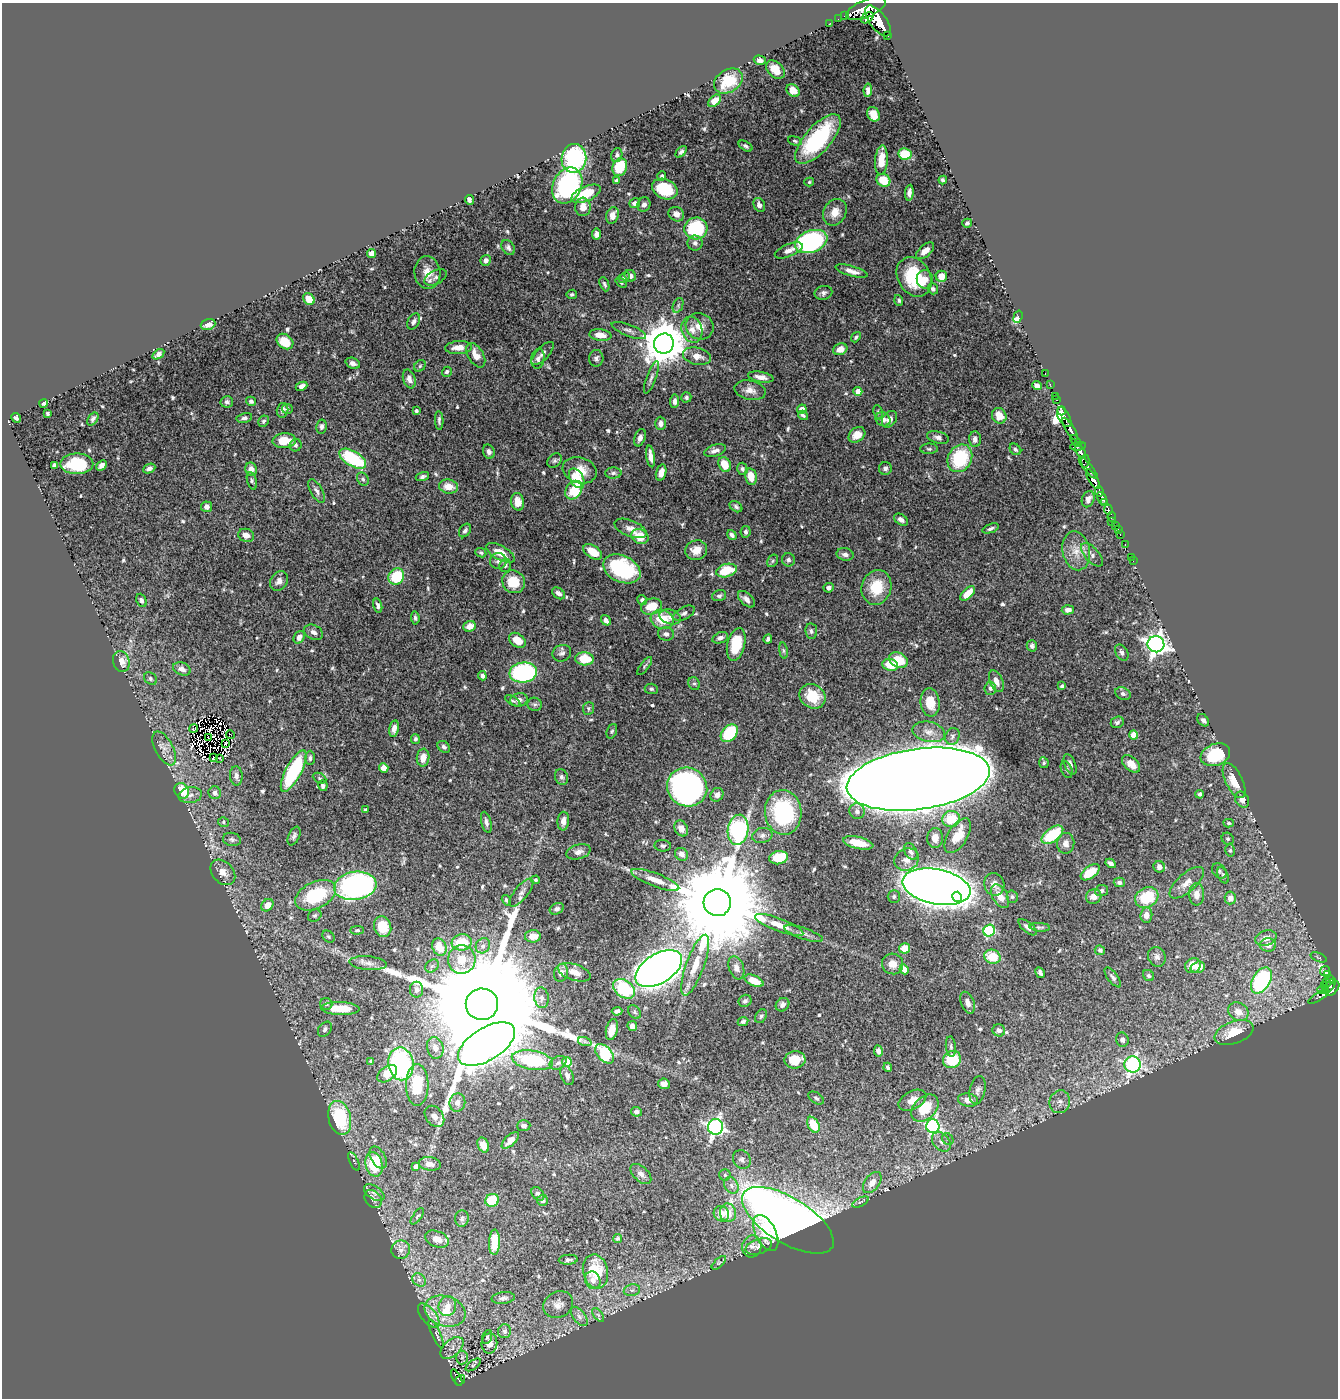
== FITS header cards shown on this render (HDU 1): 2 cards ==
NAXIS1  =                 1336
NAXIS2  =                 1396

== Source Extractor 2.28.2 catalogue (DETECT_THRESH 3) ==
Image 1336 x 1396 px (HDU 1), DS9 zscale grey, 1 PNG px = 1 image px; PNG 1340 x 1400 px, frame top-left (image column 1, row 1396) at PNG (2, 3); each listed source drawn as its Kron ellipse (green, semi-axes under 4 px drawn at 4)
Background 0.702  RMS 0.013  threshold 0.0392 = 3 sigma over >= 5 px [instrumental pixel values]
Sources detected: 628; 3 with non-positive FLUX_AUTO (blend fragments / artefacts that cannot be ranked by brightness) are neither listed nor drawn; of the other 625, the 500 brightest by FLUX_AUTO listed and drawn (125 fainter detections omitted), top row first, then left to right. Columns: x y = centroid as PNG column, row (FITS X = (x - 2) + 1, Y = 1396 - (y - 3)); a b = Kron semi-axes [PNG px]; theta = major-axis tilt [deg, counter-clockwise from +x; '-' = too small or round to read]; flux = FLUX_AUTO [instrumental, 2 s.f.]
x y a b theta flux
866 9 21 8 22 3700
844 16 2 2 - 9.8
867 18 7 4 36 600
838 19 2 2 - 5.8
878 21 18 8 -53 3400
830 23 2 2 - 6.8
887 35 3 3 - 99
760 60 6 4 -17 3.2
775 70 11 7 -45 12
728 81 15 11 34 24
793 90 7 5 -42 12
868 90 6 4 81 3.5
715 101 7 5 44 8.4
873 114 8 6 -64 12
818 139 31 13 48 80
795 141 7 4 -16 1.7
746 146 7 4 -31 2
681 152 7 4 48 2.2
905 154 6 5 - 24
617 155 7 5 73 1.9
574 158 14 12 80 81
881 160 15 6 85 17
620 167 9 7 70 24
662 176 5 4 - 1.8
883 180 7 6 - 20
943 180 4 3 - 1.6
617 181 4 3 - 2.1
809 182 5 4 - 1.4
567 186 19 14 64 140
665 189 13 9 -25 37
909 193 8 4 84 4.8
586 194 15 7 24 23
469 200 5 3 - 2.9
635 203 5 5 - 3.9
644 204 7 6 - 3.1
759 205 7 5 -66 4.4
583 207 9 7 -88 8.5
835 212 14 11 59 10
676 214 8 7 - 6
612 215 8 6 72 9
967 223 5 4 - 1.8
696 228 11 11 - 69
596 234 5 4 - 4.6
811 242 17 11 21 170
695 243 7 7 - 3.5
508 247 8 6 -58 2.5
789 250 15 6 22 5.7
925 251 11 6 40 8.2
372 254 4 4 - 6.2
486 260 5 5 - 3.4
851 271 16 5 -17 5.7
427 273 16 13 -84 13
630 276 6 5 - 3.8
941 276 6 5 - 12
435 277 12 6 27 3.8
624 277 6 4 45 1.6
914 277 21 16 -60 54
925 279 9 8 - 6
621 283 6 4 -39 1.5
604 284 7 4 -68 1.9
933 289 6 5 - 2.5
823 293 9 7 12 3.2
572 294 5 4 - 1.8
309 299 6 5 - 12
899 300 5 4 - 1.5
678 305 8 5 67 1.9
1018 317 6 3 70 25
414 321 8 5 62 3.1
208 324 7 5 19 7.4
700 326 14 13 - 11
629 330 18 6 -21 4.1
692 330 13 10 -73 9.2
600 335 11 6 -6 9.5
856 337 5 4 - 1.8
285 342 9 7 -37 16
664 344 10 10 - 3300
459 347 13 6 4 9.8
840 349 7 5 21 8.9
158 354 6 4 34 4.1
543 354 14 6 47 4.1
476 355 13 7 -59 9.6
697 356 14 8 -12 8.1
596 358 8 7 - 2.8
538 359 10 6 80 4.3
353 363 7 5 -22 3.6
420 366 6 5 - 1.6
447 372 5 4 - 2.2
1045 374 3 2 - 19
651 377 17 4 70 3.2
761 377 13 5 -10 6.3
409 379 10 6 -72 5.2
1050 384 2 2 - 11
301 386 6 4 25 4.3
1037 386 5 4 - 4.2
750 390 16 9 -12 7.5
858 391 4 4 - 13
1055 396 2 2 - 12
686 397 5 5 - 1.9
1057 400 3 3 - 32
251 401 5 4 - 2.1
675 401 7 4 85 3.5
227 402 6 6 - 2.3
44 403 4 4 - 2.6
287 409 5 5 - 1.8
802 409 5 4 - 4.6
283 410 7 5 76 3.7
416 411 4 3 - 2
1061 411 4 3 - 77
878 412 7 4 -81 1.5
47 414 4 3 - 1.9
803 415 5 3 - 1.9
999 416 8 7 - 13
1064 417 11 5 -61 1200
16 418 5 4 - 2.3
244 418 8 4 12 2.5
93 419 7 4 57 2.2
883 419 7 6 - 4.2
890 419 9 6 54 4.7
439 420 9 3 -88 2.1
264 421 6 5 - 1.8
660 423 6 5 - 4.4
321 427 7 5 79 2.7
1070 429 13 3 -59 1200
857 435 9 7 39 8.4
938 437 11 6 -15 3.5
640 438 9 5 72 3.9
975 439 8 6 -86 4.1
284 441 11 7 4 18
1076 441 7 3 -51 93
296 445 6 6 - 2
1078 446 8 4 8 91
929 449 8 5 -1 1.6
1015 449 6 5 - 2
715 450 11 5 17 4.2
1081 451 8 4 -57 570
489 452 7 5 -70 3.2
651 456 11 4 -81 6.7
960 458 14 11 59 58
353 459 15 7 -31 60
555 460 8 6 45 2.1
1085 461 6 4 -87 390
77 464 16 10 0 39
725 464 8 6 -63 16
55 465 4 4 - 3.3
102 465 6 4 44 4.1
885 468 6 6 - 2.3
1088 468 14 4 -50 500
149 469 6 4 25 3.4
251 469 7 6 - 7.2
742 469 6 5 - 2.1
580 470 17 12 -16 15
613 473 8 5 1 2.4
661 473 8 5 73 6.5
422 476 7 4 19 2.1
751 477 8 5 -79 11
577 478 10 6 -60 27
363 479 7 5 -57 1.9
1093 479 11 4 -60 1600
252 481 9 4 -74 2
448 487 9 7 -10 11
574 490 10 7 55 26
316 491 13 6 -61 3.6
1099 491 5 3 - 350
1102 498 7 4 -60 830
1088 499 8 6 67 4.7
518 502 9 6 -81 9.6
1105 503 3 3 - 260
207 507 5 5 - 3.5
736 507 7 5 -35 2.1
1108 509 5 3 - 140
1112 517 5 3 - 78
901 520 8 5 -33 3.5
1112 522 2 2 - 14
1116 526 3 3 - 40
630 528 17 8 -21 6.3
990 528 9 4 20 2.1
1118 529 3 2 - 22
465 530 7 5 54 2.3
746 532 6 5 - 2.2
246 535 8 6 -17 5.4
732 535 5 4 - 2.5
1120 535 3 2 - 18
640 536 9 7 -29 20
1125 545 3 2 - 16
696 550 11 10 - 11
1076 551 20 13 -78 14
593 552 10 6 -34 14
481 553 5 4 - 1.6
500 553 16 7 -29 13
845 554 9 6 -10 3.8
1092 555 14 7 -48 4
1131 557 2 2 - 5.3
788 560 6 6 - 2.5
498 561 8 8 - 3.4
773 561 7 5 60 1.5
1133 561 2 2 - 7.4
505 565 7 6 - 2.3
622 569 19 13 -25 76
726 570 11 6 15 33
396 577 8 7 - 34
279 581 10 8 57 4.6
514 582 12 11 - 22
876 587 17 14 73 26
829 588 5 5 - 3.4
558 593 7 5 -36 3.6
968 594 9 5 46 13
719 596 7 5 19 2.3
746 599 10 6 -44 5
141 600 7 5 -66 2.5
642 600 5 4 - 2.7
378 606 7 4 -74 2.6
652 606 11 8 17 17
1068 610 6 4 3 5.1
684 613 12 6 28 3.1
670 617 11 7 -17 4.8
415 618 7 4 -84 1.7
662 619 12 9 -19 21
606 620 5 4 - 3.3
470 626 6 5 - 7.8
811 631 8 6 -82 2.3
314 632 10 7 -27 4.1
666 634 8 6 -8 2.9
299 637 7 5 57 4.8
720 638 8 5 19 3.2
768 639 4 4 - 2.1
517 640 9 6 -36 12
736 644 17 8 76 32
1156 644 8 8 - 520
1032 646 6 5 - 2.2
783 651 8 4 -81 1.6
562 653 9 8 - 3.4
1122 653 9 6 -58 2.7
584 659 9 6 -5 25
898 660 10 7 -24 23
121 661 10 8 -74 8.5
890 665 8 6 -14 23
645 666 11 3 53 1.5
182 669 9 6 -20 4.2
523 672 14 10 7 130
482 676 5 4 - 3.4
150 679 7 5 -47 1.7
996 681 11 6 -67 6.8
694 684 7 5 -65 2
1062 686 4 3 - 1.9
990 688 6 6 - 2.8
651 689 6 5 - 1.8
1123 694 8 6 -28 2.9
812 696 14 11 -32 26
519 700 9 6 14 4.1
513 701 8 4 -31 1.5
930 702 14 9 -84 16
535 704 7 6 - 2
588 708 6 5 - 1.7
1203 720 7 5 -49 2.4
1117 722 7 5 22 2.2
394 728 8 4 78 5.1
194 729 4 2 - 1.7
612 731 7 5 69 1.5
929 732 16 10 -12 8.1
729 733 10 7 48 41
231 735 4 3 - 2.8
1134 735 4 4 - 16
952 736 9 7 65 2.9
208 738 4 2 - 2.5
415 739 5 4 - 2.2
225 743 4 2 - 1.5
444 747 7 5 -40 2.5
164 748 19 9 -62 8.1
1215 755 15 10 21 47
214 757 3 2 - 1.8
219 758 2 2 - 4.3
310 758 7 5 89 2.3
423 758 9 6 82 9.5
1044 763 5 5 - 1.6
1070 764 11 5 -69 4.1
1131 764 11 6 -44 8
384 768 5 4 - 6.9
1067 769 9 5 -69 2.1
294 771 23 8 62 81
236 776 9 6 -86 3.3
561 777 8 6 -66 3
319 778 7 5 -26 1.6
918 779 72 30 8 9600
1234 781 19 8 -64 14
323 786 5 4 - 3
687 787 20 19 - 340
182 791 8 7 - 22
215 793 6 6 - 4.1
1200 794 4 3 - 2.1
190 795 12 8 10 5
717 795 7 6 - 4.5
1242 800 8 6 -59 4.2
365 810 3 3 - 2.2
857 811 8 7 - 3.7
783 812 22 18 -84 91
951 819 9 8 - 23
563 821 9 6 86 5.3
223 822 5 4 - 1.6
486 822 11 5 -75 3.4
1229 823 5 4 - 1.5
681 828 8 6 -62 6.7
738 830 15 10 80 130
762 835 10 7 14 3.7
958 835 20 10 59 18
1052 835 12 7 37 44
294 836 10 5 64 2.5
935 838 10 8 -89 7.3
232 839 9 6 -14 2.8
1228 839 6 5 - 1.7
858 843 15 6 -12 17
1066 843 10 8 84 5.4
663 846 8 5 -6 2.2
1230 850 6 5 - 1.6
911 851 9 6 -61 3.2
579 852 12 7 16 4.9
681 854 7 6 - 5.8
779 858 9 6 12 34
907 859 13 11 28 7.5
1111 863 5 3 - 2.6
1159 867 6 5 - 3.7
1219 871 8 6 -50 2.3
223 872 14 10 -47 8
1090 872 11 6 36 21
1223 875 9 5 -66 2.1
535 880 4 4 - 1.8
655 880 25 6 -21 11
1119 882 5 5 - 2.4
1187 883 21 9 42 9.7
994 884 11 10 - 6.8
355 886 21 14 9 270
936 887 34 17 -11 2700
1102 891 6 5 - 3
521 893 17 6 51 5.2
1197 894 11 7 89 6.9
316 895 22 13 26 61
1000 896 13 7 -59 9.7
894 897 6 6 - 2.1
957 897 5 5 - 110
1012 897 6 5 - 1.7
1094 897 8 7 - 6.6
1147 897 12 10 29 38
1230 898 6 5 - 6.4
506 900 5 3 - 1.9
717 903 13 13 - 29000
267 905 7 5 49 6.9
557 909 7 5 26 2.7
1146 915 7 6 - 5.8
315 916 7 5 33 1.9
779 925 25 6 -20 12
383 927 10 8 -70 18
1028 927 11 5 -41 3.7
1040 927 10 4 -5 1.7
357 930 6 4 1 1.7
989 931 6 5 - 81
804 934 20 5 -18 4.4
533 936 8 6 1 11
328 937 7 5 -45 1.5
1266 938 11 7 17 7.1
462 942 10 8 8 25
1268 945 8 6 -1 5.8
483 946 8 7 - 3.4
439 947 9 6 -64 15
904 948 5 5 - 15
1100 950 5 5 - 2.2
992 957 8 7 - 22
1157 957 10 8 -63 3.6
1319 957 8 4 -21 1.5
462 959 14 13 - 17
368 963 19 6 -5 5.6
893 964 11 10 - 7.2
695 965 32 9 70 18
432 966 7 5 43 2.3
1193 966 8 7 - 14
1198 967 7 5 16 8.2
659 968 26 14 32 1300
736 968 12 7 -71 5
904 969 5 4 - 9
1325 971 5 4 - 59
574 972 17 8 -19 9.1
561 973 9 7 72 6
1040 973 6 3 -60 2.2
1327 974 4 3 - 110
1149 976 6 5 - 1.9
1113 977 12 5 -53 2.9
1330 979 3 3 - 96
1261 980 14 9 58 120
754 981 10 5 -23 16
1327 982 4 3 - 31
1324 985 3 2 - 25
1330 986 8 3 51 330
624 989 12 8 -36 58
1333 989 9 4 50 520
417 990 8 6 89 4
1322 990 4 4 - 42
1319 997 12 4 33 75
541 998 10 7 -81 4.7
745 1001 7 6 - 2.5
968 1003 11 6 -69 4.5
326 1004 6 6 - 1.8
482 1004 16 16 - 72000
782 1005 7 6 - 3.2
340 1008 19 6 -2 19
617 1011 5 4 - 2.9
635 1012 7 5 -49 2
1238 1012 11 8 -32 9.5
761 1016 7 5 57 1.6
743 1021 5 4 - 2.2
632 1026 5 4 - 3.8
325 1029 8 6 53 2.6
612 1029 11 5 78 11
999 1030 6 6 - 2.6
1234 1033 20 11 21 26
1122 1040 7 6 - 3.1
585 1042 7 4 -18 1.6
487 1044 32 16 32 1000
951 1047 10 5 -84 2.2
435 1048 11 8 -76 6.3
878 1051 5 4 - 2.9
605 1054 11 7 -48 65
952 1059 9 8 - 31
532 1060 21 9 -9 61
795 1060 10 8 7 17
371 1061 4 3 - 1.6
567 1062 5 4 - 38
558 1063 9 6 26 3.1
401 1064 16 12 -81 130
1132 1064 8 8 - 190
888 1067 5 3 - 2.1
387 1074 11 7 37 18
567 1076 10 6 -67 3.7
664 1084 6 5 - 5.3
417 1085 21 11 -90 36
978 1090 14 7 77 4.4
816 1098 8 5 -32 1.9
912 1100 15 9 28 9.1
968 1100 10 6 -8 6
457 1102 9 8 - 4.7
1060 1102 11 10 - 6.2
925 1108 16 11 44 22
636 1112 5 4 - 3.2
434 1116 12 8 -53 6.6
340 1118 17 11 -75 50
813 1125 8 5 -60 22
524 1126 6 5 - 2.9
933 1126 7 6 - 160
715 1127 8 7 - 260
948 1139 6 5 - 1.7
510 1140 11 5 43 7.2
941 1142 11 8 -47 5.4
483 1145 8 5 -66 7.5
378 1158 12 7 -61 7.1
742 1159 10 8 -53 3.5
354 1161 10 4 -64 1.9
374 1164 12 8 -74 36
430 1164 11 6 -8 6.1
416 1167 4 4 - 11
641 1174 12 7 -43 4.3
725 1175 6 5 - 1.8
872 1182 12 7 53 7.9
731 1185 9 7 -61 3.7
374 1193 11 6 -35 4.2
538 1194 7 5 -47 2.9
373 1199 10 7 -51 4.2
492 1200 7 6 - 32
542 1200 5 5 - 3.1
860 1202 9 4 26 1.7
728 1213 9 8 - 12
721 1214 8 7 - 9.3
417 1216 10 4 53 1.5
462 1219 8 7 - 2.4
788 1220 52 22 -32 1200
766 1233 19 10 -64 25
437 1239 12 8 -21 8.3
617 1239 5 4 - 1.6
494 1242 13 5 87 15
752 1246 11 9 74 5.7
759 1246 14 7 19 5
401 1250 9 9 - 5.3
568 1260 9 5 4 2.7
719 1263 9 3 45 1.5
595 1271 17 12 -79 36
419 1280 7 6 - 3
593 1280 9 7 -62 5
632 1290 8 6 11 3
503 1298 11 6 7 3.1
558 1304 15 13 28 7.6
447 1306 10 8 77 8.2
445 1311 21 15 -17 27
598 1315 8 4 -53 1.7
429 1316 14 7 -50 6.2
579 1316 11 6 -53 3.9
505 1331 7 6 - 2.8
436 1334 15 4 -65 2.1
487 1337 7 4 70 1.6
489 1343 10 8 84 9.2
452 1348 13 8 42 5.8
462 1358 7 5 86 2.3
473 1365 9 4 36 1.8
457 1377 9 3 -61 110
460 1380 6 4 50 80
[125 fainter detections neither listed nor drawn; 3 non-positive-flux detections neither listed nor drawn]